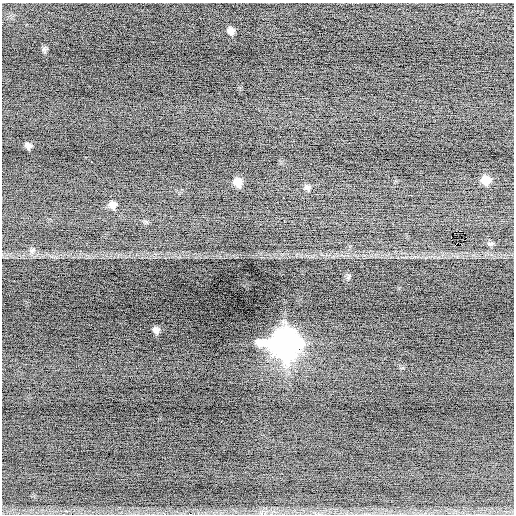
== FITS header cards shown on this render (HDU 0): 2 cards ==
NAXIS1  =                  512 / Axis length
NAXIS2  =                  512 / Axis length

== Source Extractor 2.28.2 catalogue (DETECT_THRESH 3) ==
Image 512 x 512 px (HDU 0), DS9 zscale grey, 1 PNG px = 1 image px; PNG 516 x 516 px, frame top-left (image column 1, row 512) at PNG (2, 3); no overlay
Background -1.27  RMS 0.8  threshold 2.4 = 3 sigma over >= 5 px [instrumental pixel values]
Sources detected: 20; all 20 listed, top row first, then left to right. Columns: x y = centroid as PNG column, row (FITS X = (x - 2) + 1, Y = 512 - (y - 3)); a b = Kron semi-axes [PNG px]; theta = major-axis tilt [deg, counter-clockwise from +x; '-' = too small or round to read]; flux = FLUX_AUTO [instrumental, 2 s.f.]
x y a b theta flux
231 31 8 7 - 300
43 49 7 5 -90 110
28 146 7 5 -46 190
91 162 2 2 - 250
486 180 9 8 - 890
238 182 8 7 - 670
307 188 9 7 4 180
113 205 9 8 - 380
456 231 2 2 - 24
460 231 3 2 - 350
451 237 3 2 - 730
490 244 8 6 7 130
32 250 8 4 44 130
348 276 10 3 76 82
156 330 7 6 - 230
284 343 13 12 - 77000
221 421 2 2 - 82
420 442 2 2 - 23
177 511 2 2 - 280
190 514 4 2 - 2200
At the frame edge (FLAGS 8, measured only in part): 1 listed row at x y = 190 514